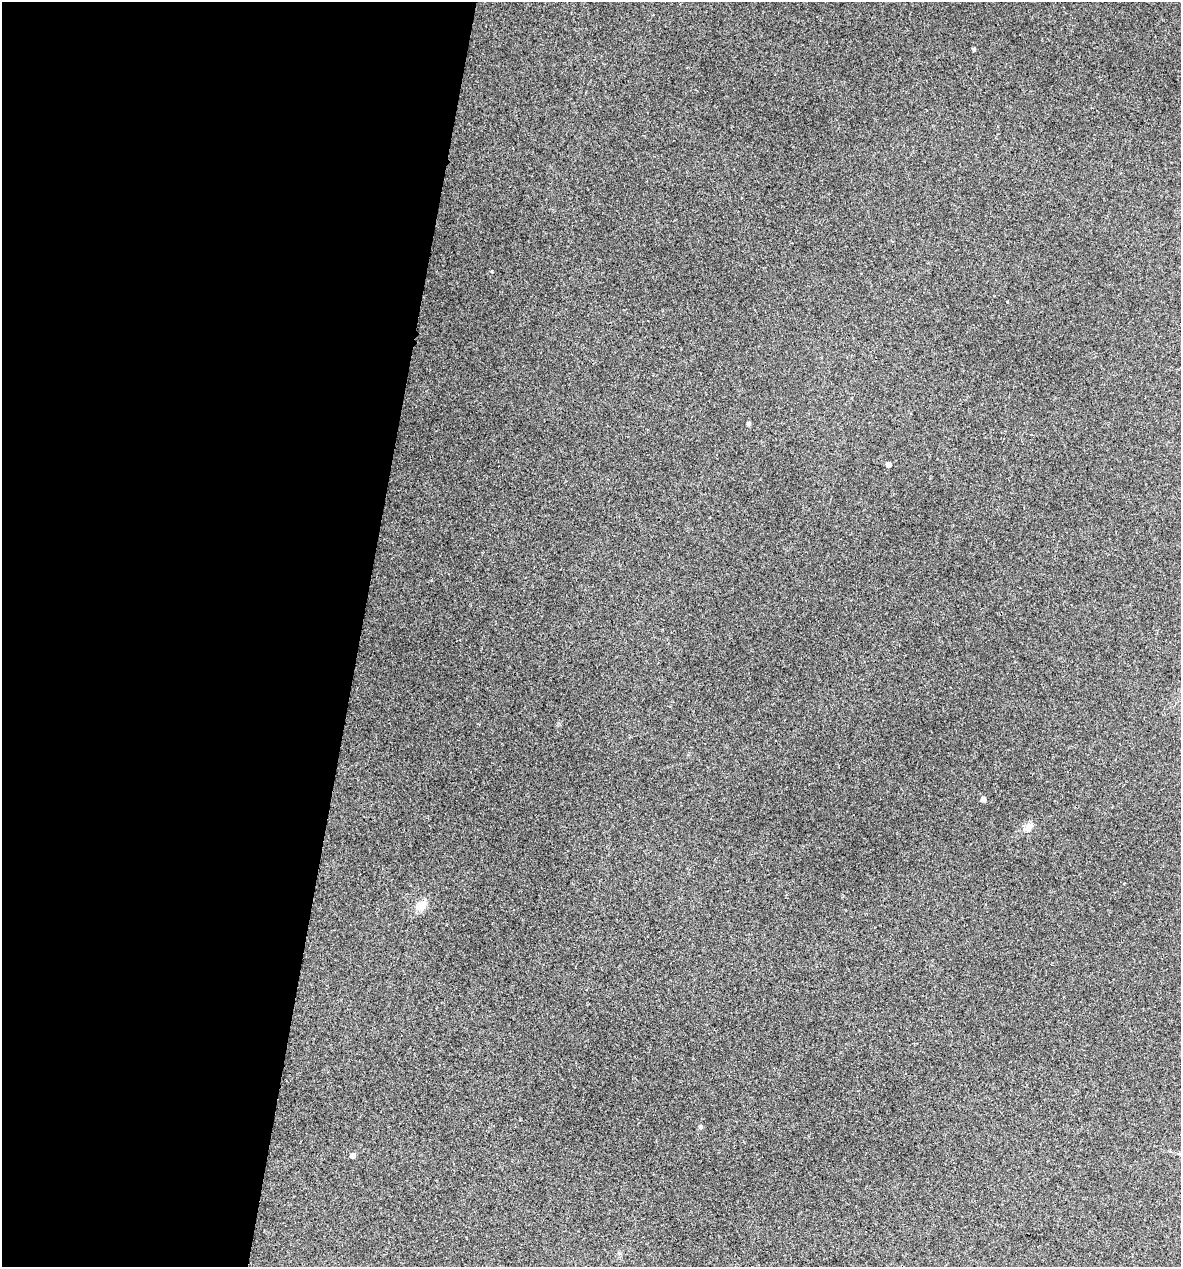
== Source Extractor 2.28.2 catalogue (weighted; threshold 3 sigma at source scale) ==
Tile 5 of 4 x 4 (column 1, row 2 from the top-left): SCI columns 244-1422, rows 2533-3797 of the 5084 x 5064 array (HDU 1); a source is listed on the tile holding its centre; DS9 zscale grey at full resolution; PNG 1183 x 1269 px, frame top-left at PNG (2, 2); no overlay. Shown black and unused: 30% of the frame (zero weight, under 3 of 4 exposures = <1% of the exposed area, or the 3 px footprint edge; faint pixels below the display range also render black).
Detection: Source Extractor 2.28.2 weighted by HDU 2 'WHT'; one run over the whole footprint, this tile lists its part. Background 0.0888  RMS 0.0058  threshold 0.026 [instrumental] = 3 sigma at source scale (4.5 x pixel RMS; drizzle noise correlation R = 1.50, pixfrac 1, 0.05/0.05 arcsec/px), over >= 5 px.
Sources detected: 9; all 9 listed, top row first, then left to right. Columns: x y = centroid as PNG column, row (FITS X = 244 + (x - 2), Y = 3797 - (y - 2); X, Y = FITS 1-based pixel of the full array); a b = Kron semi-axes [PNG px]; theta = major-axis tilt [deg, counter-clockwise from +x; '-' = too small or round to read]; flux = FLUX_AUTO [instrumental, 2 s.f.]
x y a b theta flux
974 49 3 3 - 1
1008 302 3 2 - 0.53
748 424 4 4 - 1.4
888 464 4 4 - 4
983 799 4 4 - 3.1
1028 827 14 8 61 3.3
421 905 13 9 31 6.5
700 1127 5 4 - 1.4
352 1155 5 4 - 2.9